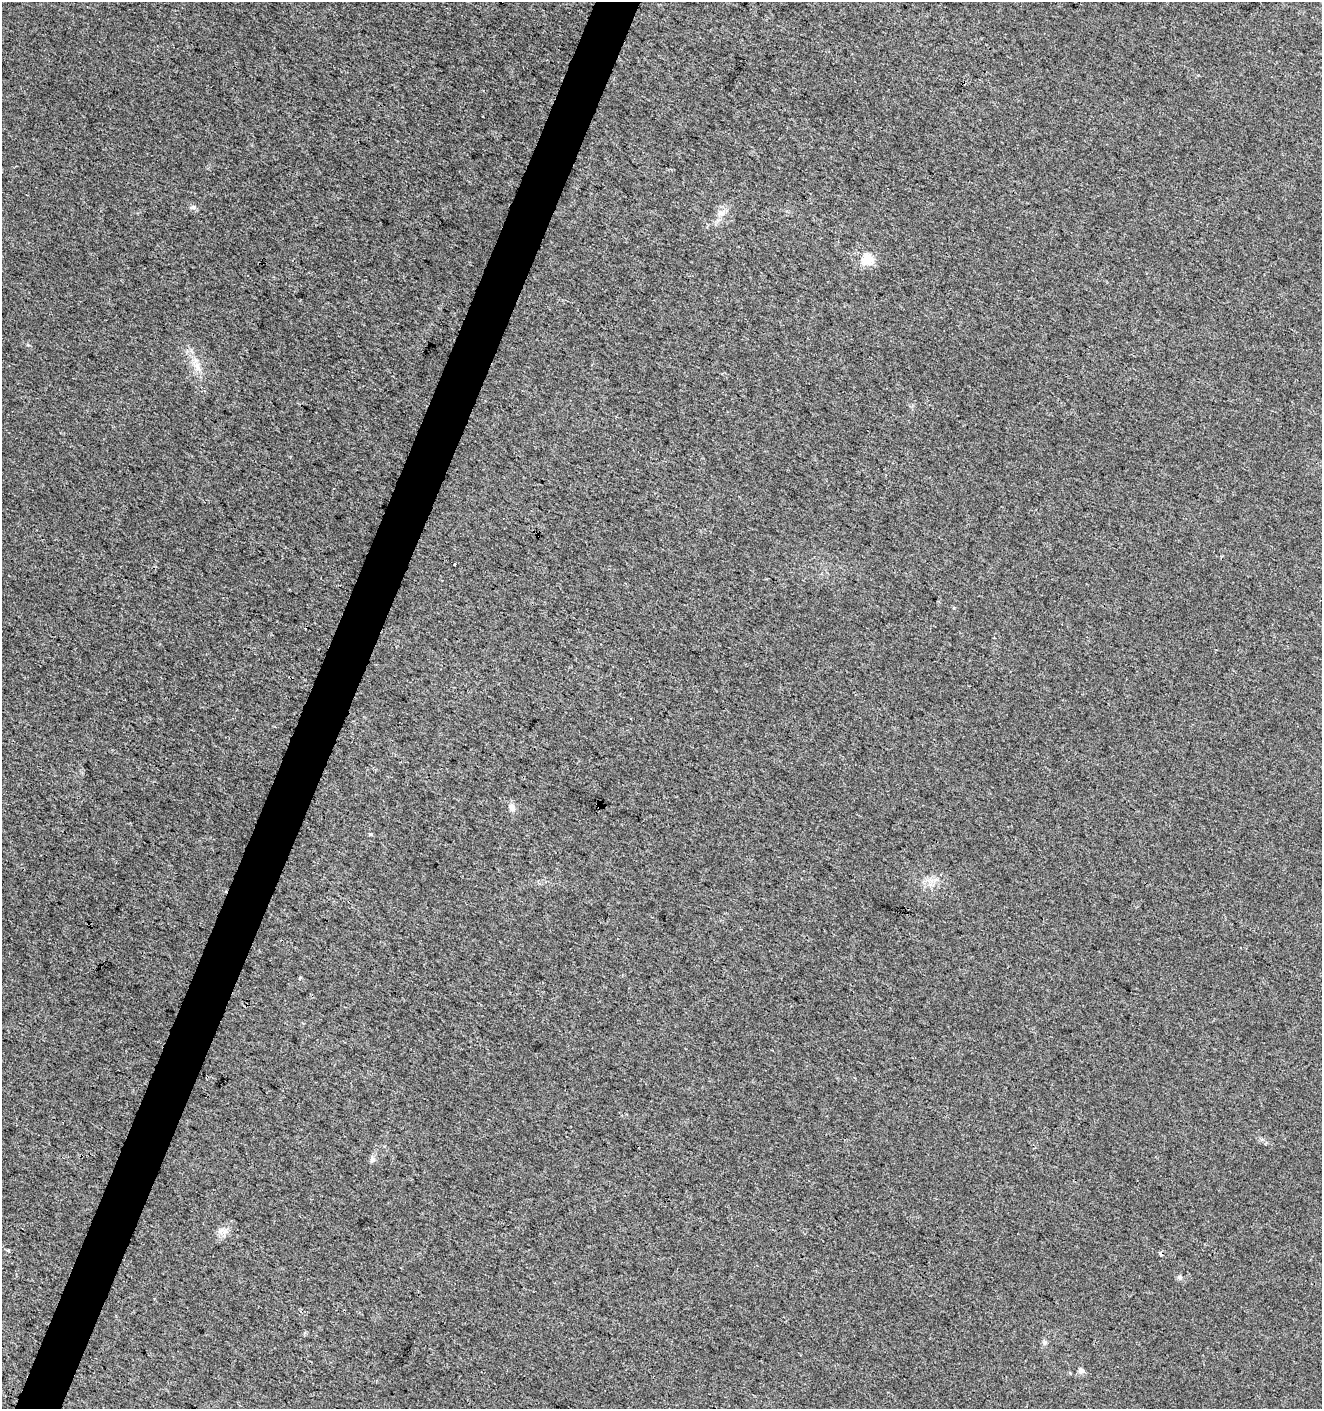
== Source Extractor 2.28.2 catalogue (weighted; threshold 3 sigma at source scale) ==
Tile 7 of 4 x 4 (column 3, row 2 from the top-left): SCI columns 2846-4165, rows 2827-4233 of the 5763 x 5641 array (HDU 1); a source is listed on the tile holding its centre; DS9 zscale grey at full resolution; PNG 1324 x 1411 px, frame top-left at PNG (2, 2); no overlay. Shown black and unused: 3% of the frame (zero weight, under 3 of 4 exposures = <1% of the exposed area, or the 3 px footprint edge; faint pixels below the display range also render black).
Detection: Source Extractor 2.28.2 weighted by HDU 2 'WHT'; one run over the whole footprint, this tile lists its part. Background 0.00829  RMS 0.0041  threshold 0.0184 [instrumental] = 3 sigma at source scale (4.5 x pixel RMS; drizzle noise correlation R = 1.50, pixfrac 1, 0.0396/0.0396 arcsec/px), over >= 5 px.
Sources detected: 15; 1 cosmic-ray / hot-pixel residue — not listed; the other 14 listed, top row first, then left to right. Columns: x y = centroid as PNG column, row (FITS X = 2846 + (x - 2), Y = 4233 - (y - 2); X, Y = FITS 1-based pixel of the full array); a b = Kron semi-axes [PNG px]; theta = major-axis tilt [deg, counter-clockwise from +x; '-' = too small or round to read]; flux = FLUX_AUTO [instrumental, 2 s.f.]
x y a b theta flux
193 207 6 5 - 0.92
721 213 11 9 -29 2.6
867 259 5 5 - 30
197 367 15 8 -62 3.6
954 608 4 4 - 0.47
599 806 4 2 - 0.69
512 807 11 8 -58 1.9
370 834 6 3 -17 0.49
300 978 4 3 - 0.58
372 1159 8 7 - 1.3
222 1231 12 8 12 2.5
1180 1277 6 6 - 0.96
1045 1342 6 6 - 1
1081 1371 6 6 - 2
Overlapping masked pixels (flux is a lower limit): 1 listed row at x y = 599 806
Unlisted compact peaks at least as high as the median listed source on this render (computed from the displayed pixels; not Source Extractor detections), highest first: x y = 28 345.